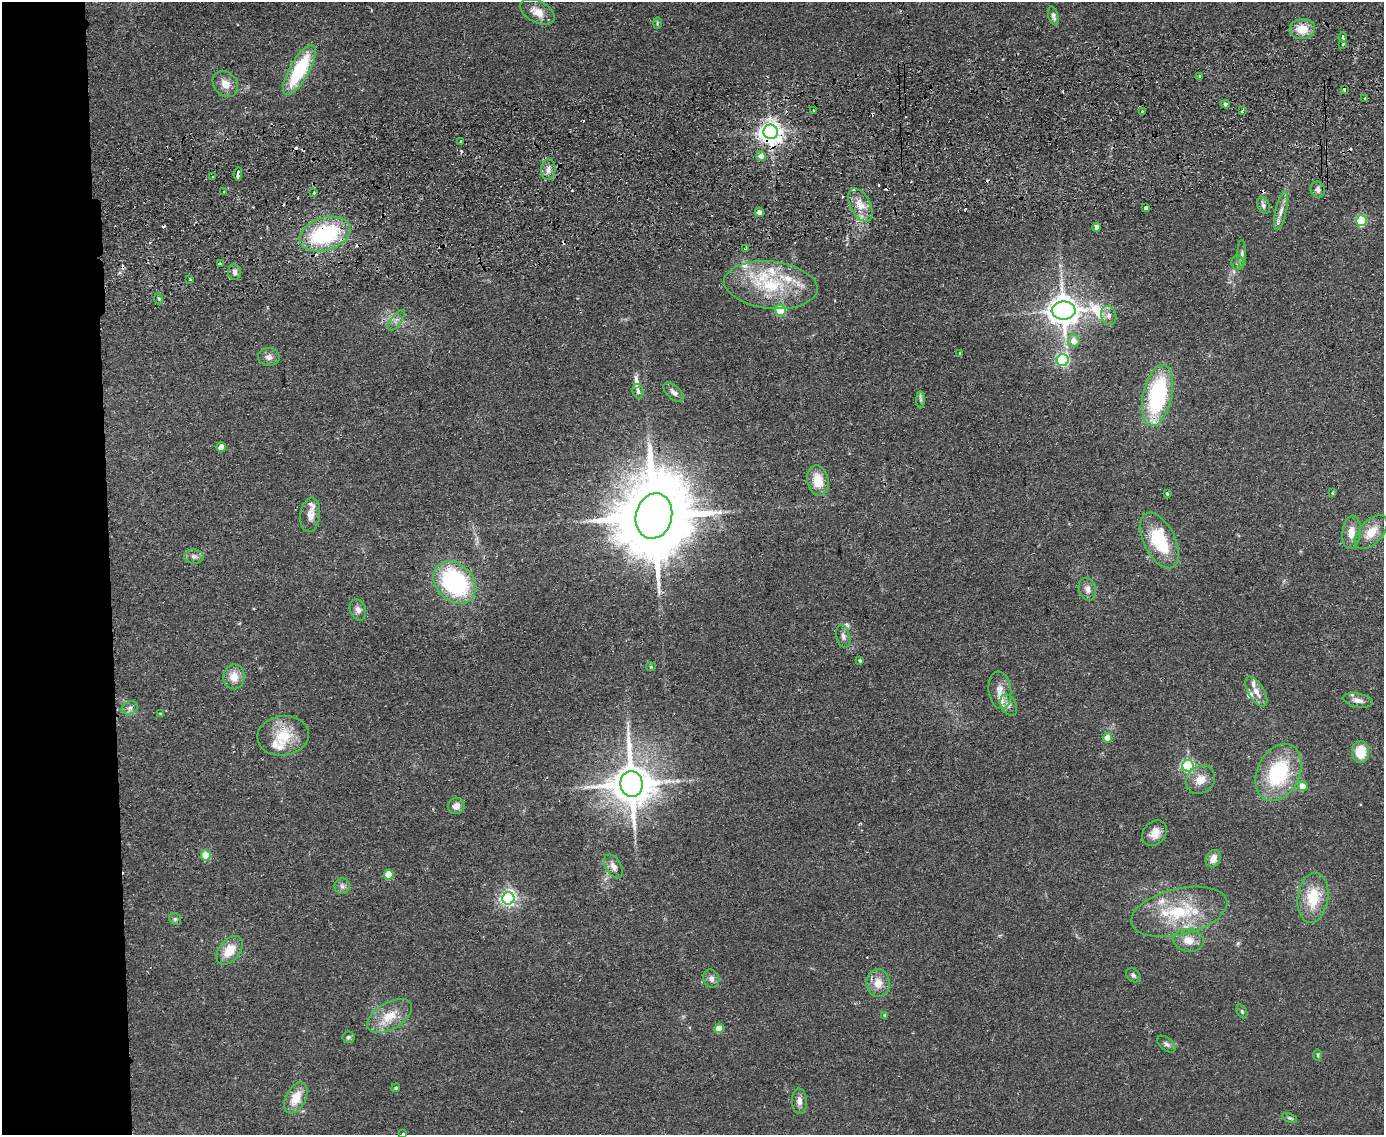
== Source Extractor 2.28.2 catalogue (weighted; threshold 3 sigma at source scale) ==
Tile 7 of 3 x 4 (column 1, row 3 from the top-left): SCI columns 136-1517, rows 1190-2322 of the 4520 x 4643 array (HDU 1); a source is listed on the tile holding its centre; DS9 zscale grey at full resolution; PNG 1386 x 1137 px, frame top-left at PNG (2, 2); each listed source drawn as its Kron ellipse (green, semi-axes under 4 px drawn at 4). Shown black and unused: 8% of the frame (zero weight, under 2 of 3 exposures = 3% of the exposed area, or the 3 px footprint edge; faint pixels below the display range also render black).
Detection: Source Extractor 2.28.2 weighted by HDU 2 'WHT'; one run over the whole footprint, this tile lists its part. Background 0.0804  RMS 0.0083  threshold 0.0372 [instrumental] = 3 sigma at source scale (4.5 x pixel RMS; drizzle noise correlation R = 1.50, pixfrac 1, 0.05/0.05 arcsec/px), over >= 5 px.
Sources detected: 143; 1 inside a brighter object's white glare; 19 cosmic-ray / hot-pixel residue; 1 long thin detection or spike segment (spike, bleed or trail) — neither listed nor drawn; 11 inside a brighter listed object's ellipse — not listed separately; the other 111 listed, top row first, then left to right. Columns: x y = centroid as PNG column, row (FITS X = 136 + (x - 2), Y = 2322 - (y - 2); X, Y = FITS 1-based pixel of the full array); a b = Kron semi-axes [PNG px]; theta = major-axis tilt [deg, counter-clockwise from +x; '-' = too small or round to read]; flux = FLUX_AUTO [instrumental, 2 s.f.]
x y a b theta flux
537 12 19 10 -28 10
1053 16 9 5 -74 3.1
657 23 6 4 88 0.95
1302 29 13 10 4 14
1343 37 5 3 - 7.6
1343 44 3 3 - 3.4
299 70 28 9 61 57
1200 76 3 3 - 2.4
225 84 14 11 -49 8.5
1344 89 3 3 - 2.4
1365 99 4 3 - 4.2
1225 104 4 4 - 2
813 110 2 2 - 0.91
1242 111 3 3 - 2.4
1142 112 4 3 - 4.3
771 132 7 7 - 690
460 142 3 3 - 1.8
761 156 5 5 - 6.1
548 169 10 7 86 4.3
238 174 7 3 85 11
213 177 3 3 - 0.72
1318 190 8 6 -63 2.9
224 192 3 3 - 1.2
314 193 3 3 - 2.2
860 205 18 10 -63 11
1263 205 9 6 -69 2.9
1146 208 4 3 - 17
1281 211 19 5 77 5.8
759 212 4 4 - 5.7
1362 221 5 5 - 62
1097 227 4 4 - 4.4
325 234 26 16 17 84
746 249 4 3 - 1.4
1242 254 14 4 89 2.3
1238 263 7 6 - 2.2
220 264 4 3 - 5.3
235 272 8 6 -84 3.7
190 280 3 3 - 1.2
771 285 47 23 -6 56
159 299 5 3 - 0.97
781 310 5 5 - 44
1064 310 12 9 -2 1400
1109 315 10 7 -72 3.8
396 320 12 5 54 3
1074 341 6 6 - 8.6
960 353 3 3 - 1.4
269 357 11 9 -2 4.5
1063 360 6 6 - 130
638 391 8 5 -77 2.3
674 392 12 6 -43 3.7
1157 396 31 14 78 95
921 400 8 4 89 1.9
221 447 5 4 - 11
818 481 15 10 -79 17
1332 493 3 3 - 0.8
1167 494 3 3 - 1.3
310 515 17 10 83 7.6
654 516 23 18 76 9800
1351 532 17 9 83 9.2
1371 532 20 11 47 14
1159 540 30 15 -64 48
194 556 10 7 -1 3.3
455 582 24 18 -46 110
1087 589 11 8 -71 4.5
358 610 11 8 -71 4.4
843 636 11 6 -76 3.4
860 660 4 3 - 1.3
651 667 5 4 - 0.95
234 677 12 10 82 9.9
1000 690 19 11 -84 9.1
1256 692 17 8 -59 7.6
1358 700 15 7 -11 5.3
1009 705 11 7 -63 4
130 708 8 6 22 2.9
160 713 4 3 - 0.82
283 736 26 19 7 25
1107 738 5 4 - 12
1361 752 11 8 90 20
1188 766 6 6 - 130
1278 772 30 21 64 67
1201 780 15 13 42 10
631 784 13 11 -83 3000
1303 786 5 5 - 18
456 806 8 8 - 5.4
1155 833 14 11 51 7.7
206 855 5 5 - 30
1213 859 9 7 63 6.8
613 866 13 7 -59 5.3
389 875 5 5 - 24
342 886 8 7 - 2.9
508 898 6 6 - 250
1313 898 25 15 82 27
1179 912 49 23 13 54
175 919 6 5 - 1.7
1188 940 15 11 -10 10
229 950 16 10 50 16
1133 975 8 6 -43 2.1
711 979 9 7 -66 4
878 983 14 12 -87 10
1242 1012 7 5 -64 1.3
885 1015 4 4 - 0.86
390 1016 25 13 30 18
719 1028 5 4 - 18
348 1037 6 6 - 1.5
1166 1044 11 6 -40 2.6
1318 1055 6 4 90 1.1
396 1088 4 4 - 1.2
296 1098 17 9 63 16
799 1101 13 7 -87 4.7
1290 1118 8 4 -24 1.5
403 1134 4 3 - 0.76
Overlapping masked pixels (flux is a lower limit): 2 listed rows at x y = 771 132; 325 234
Isophote crosses this tile's border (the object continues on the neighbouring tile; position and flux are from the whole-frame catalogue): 1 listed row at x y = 403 1134